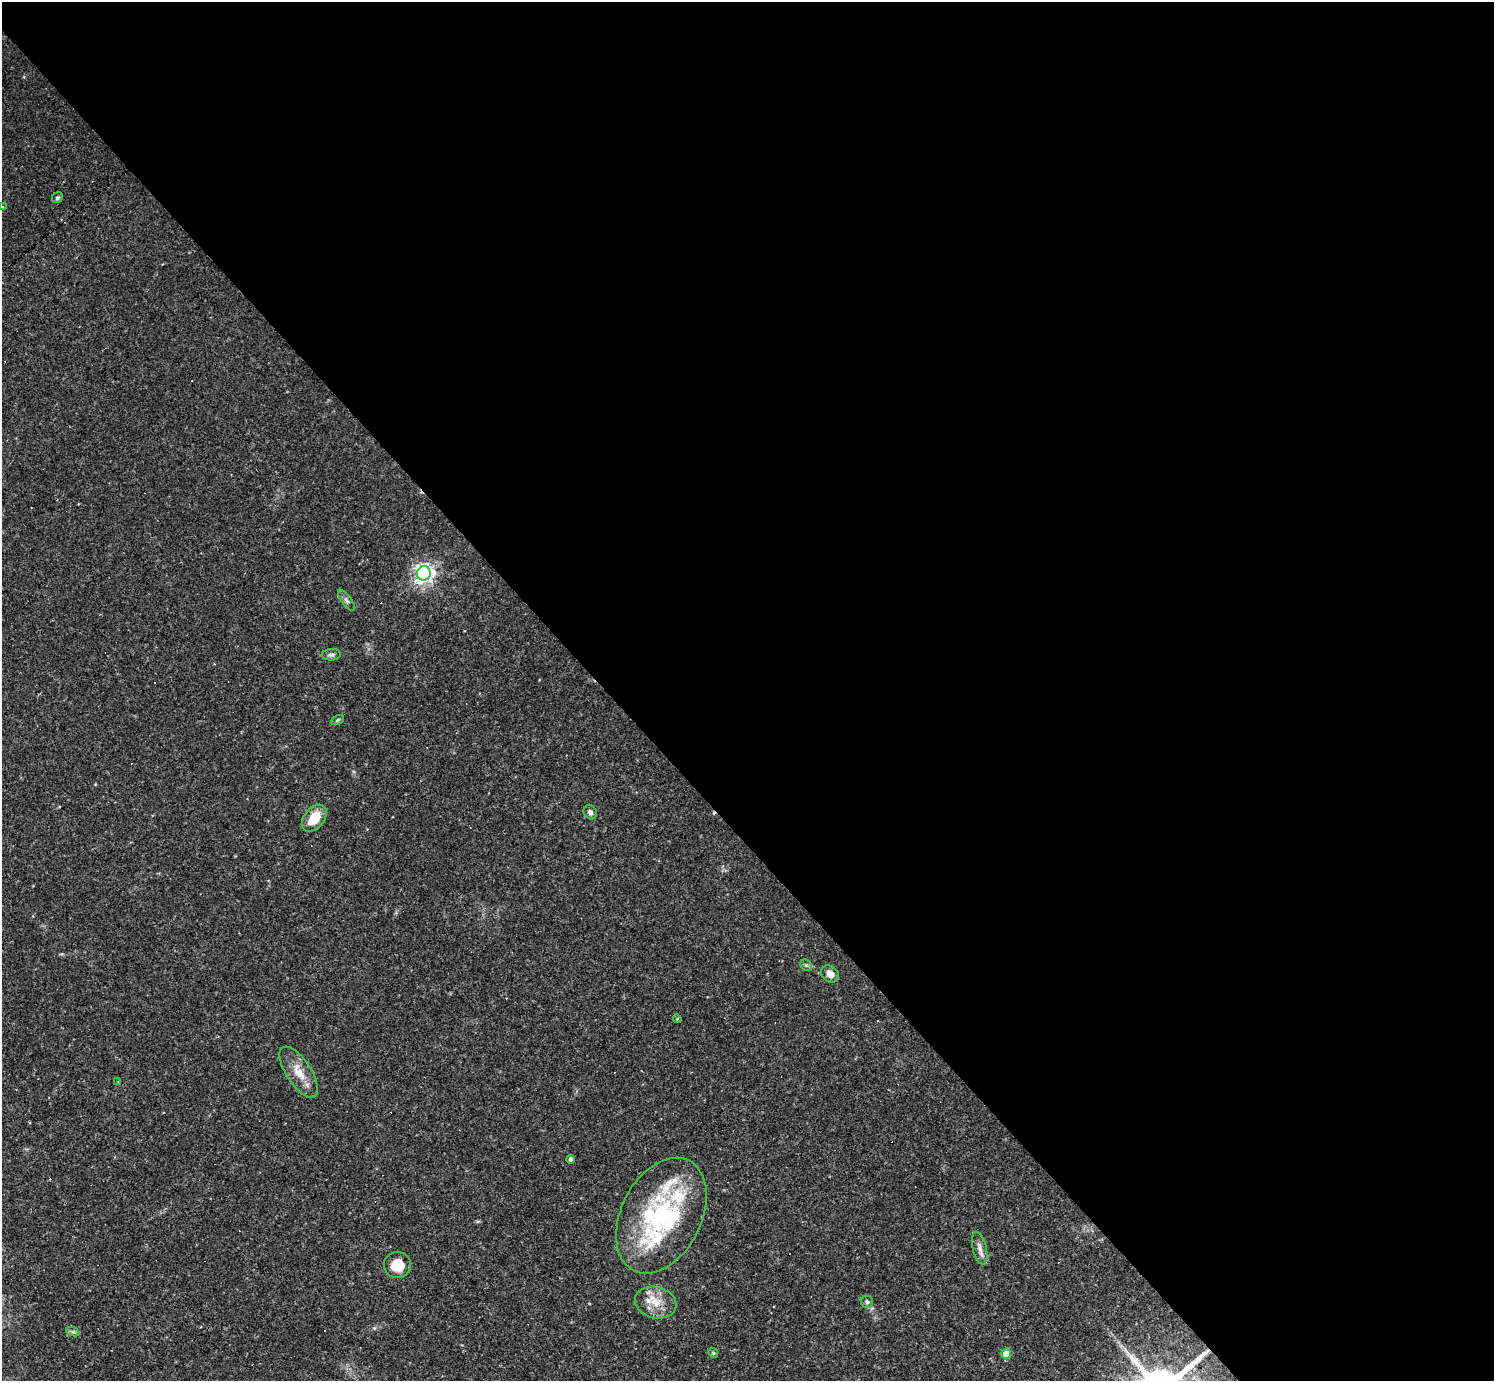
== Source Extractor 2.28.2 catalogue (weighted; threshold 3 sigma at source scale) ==
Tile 8 of 4 x 4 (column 4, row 2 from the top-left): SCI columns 4480-5971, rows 3050-4428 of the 5974 x 5972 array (HDU 1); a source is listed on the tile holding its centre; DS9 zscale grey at full resolution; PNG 1496 x 1383 px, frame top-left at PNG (2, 2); each listed source drawn as its Kron ellipse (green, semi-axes under 4 px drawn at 4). Shown black and unused: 59% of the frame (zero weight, under 2 of 3 exposures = <1% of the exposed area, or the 3 px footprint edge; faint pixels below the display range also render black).
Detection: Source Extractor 2.28.2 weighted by HDU 2 'WHT'; one run over the whole footprint, this tile lists its part. Background 0.0633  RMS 0.0061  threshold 0.0274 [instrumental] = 3 sigma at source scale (4.5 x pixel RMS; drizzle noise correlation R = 1.50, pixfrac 1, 0.05/0.05 arcsec/px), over >= 5 px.
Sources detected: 36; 9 cosmic-ray / hot-pixel residue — neither listed nor drawn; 5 inside a brighter listed object's ellipse — not listed separately; the other 22 listed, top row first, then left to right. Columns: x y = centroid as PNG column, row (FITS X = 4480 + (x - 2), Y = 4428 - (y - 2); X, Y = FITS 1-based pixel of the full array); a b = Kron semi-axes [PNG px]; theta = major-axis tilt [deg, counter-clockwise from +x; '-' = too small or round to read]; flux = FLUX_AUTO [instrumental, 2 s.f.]
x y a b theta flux
57 198 6 5 - 1.2
2 207 2 2 - 0.67
424 573 7 7 - 310
346 600 12 5 -54 1.9
331 655 9 5 4 1.6
337 720 7 4 29 0.89
590 812 7 6 - 2
314 818 15 10 51 13
806 965 6 5 - 1.1
830 974 9 7 -39 4.5
677 1019 4 4 - 0.71
299 1072 29 12 -57 11
118 1081 3 2 - 0.39
570 1159 4 3 - 1.5
661 1216 61 40 63 78
980 1248 17 7 -77 3.8
397 1265 13 13 - 11
867 1302 6 6 - 1.3
656 1303 21 15 -14 12
73 1332 7 4 -18 1.2
713 1353 5 4 - 0.91
1006 1354 5 5 - 9.8
Isophote crosses this tile's border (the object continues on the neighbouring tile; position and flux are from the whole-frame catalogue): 1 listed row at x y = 2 207